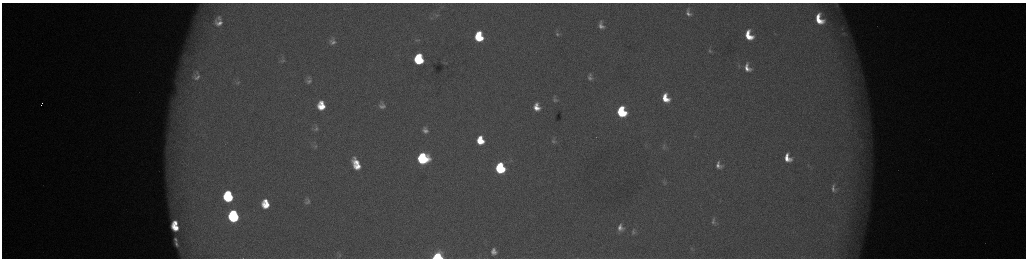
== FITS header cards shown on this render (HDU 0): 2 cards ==
NAXIS1  =                 2048 /fastest changing axis
NAXIS2  =                  512 /next to fastest changing axis

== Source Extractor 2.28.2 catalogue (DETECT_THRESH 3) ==
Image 2048 x 512 px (HDU 0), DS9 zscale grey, zoomed out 1/2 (1 PNG px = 2 x 2 image px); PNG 1028 x 260 px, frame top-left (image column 1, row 511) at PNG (2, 3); no overlay
Background 177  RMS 2.1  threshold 6.26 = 3 sigma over >= 5 px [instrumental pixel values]
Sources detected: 65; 4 cannot appear on this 1/2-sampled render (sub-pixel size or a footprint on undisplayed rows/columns) and are not listed; the other 61 listed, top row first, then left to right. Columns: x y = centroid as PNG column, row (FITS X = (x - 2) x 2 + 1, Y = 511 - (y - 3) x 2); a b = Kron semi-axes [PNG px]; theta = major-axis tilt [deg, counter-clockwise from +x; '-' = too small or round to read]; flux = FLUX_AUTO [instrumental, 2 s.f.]
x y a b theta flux
836 5 12 8 -57 2700
688 13 7 4 -71 2000
437 15 11 6 1 1800
219 19 6 5 - 1300
819 19 12 8 -65 13000
219 23 8 6 -11 3000
601 25 7 5 -65 2200
842 28 8 3 85 1100
844 33 7 5 -48 1200
558 34 5 4 - 740
749 35 10 7 -66 12000
479 37 8 6 -80 23000
417 40 8 3 2 730
333 41 6 5 - 2000
710 51 6 4 -60 760
185 58 13 7 -34 2900
419 59 8 7 - 35000
283 61 7 4 25 730
747 68 12 8 -66 4900
197 73 10 7 -65 2100
197 77 12 9 4 3100
590 78 6 4 -26 1200
309 81 9 6 9 1600
238 83 7 4 37 910
665 98 9 7 -68 9900
555 100 6 5 - 930
42 103 2 1 - 340
382 105 10 8 -65 2700
321 106 9 7 -85 10000
537 107 7 6 - 5200
621 112 8 6 -70 39000
316 128 10 7 -88 1700
425 128 5 4 - 780
425 131 6 4 -17 1900
480 140 8 6 -76 11000
554 141 7 5 -77 1100
315 146 7 5 44 1100
423 158 8 7 - 56000
787 158 8 6 -63 6100
356 162 14 8 -44 7900
719 165 7 5 -60 2500
358 166 9 6 0 6100
500 168 8 6 -74 50000
664 181 5 3 - 450
833 186 5 2 - 530
833 189 6 3 -70 1200
228 196 9 7 -82 35000
307 201 7 6 - 1500
265 204 8 6 -82 10000
233 216 9 7 -81 59000
713 221 6 4 87 1000
175 223 5 3 - 3100
175 227 8 5 -41 7300
620 228 8 6 -78 3200
633 232 6 5 - 1100
175 239 4 2 - 540
176 244 4 2 - 640
494 251 6 5 - 2300
340 255 8 5 88 1100
437 256 6 4 11 51000
577 258 3 2 - 140
At the frame edge (FLAGS 8, measured only in part): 3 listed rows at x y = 836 5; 437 256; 577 258
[4 sub-pixel or undisplayed-footprint detections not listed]